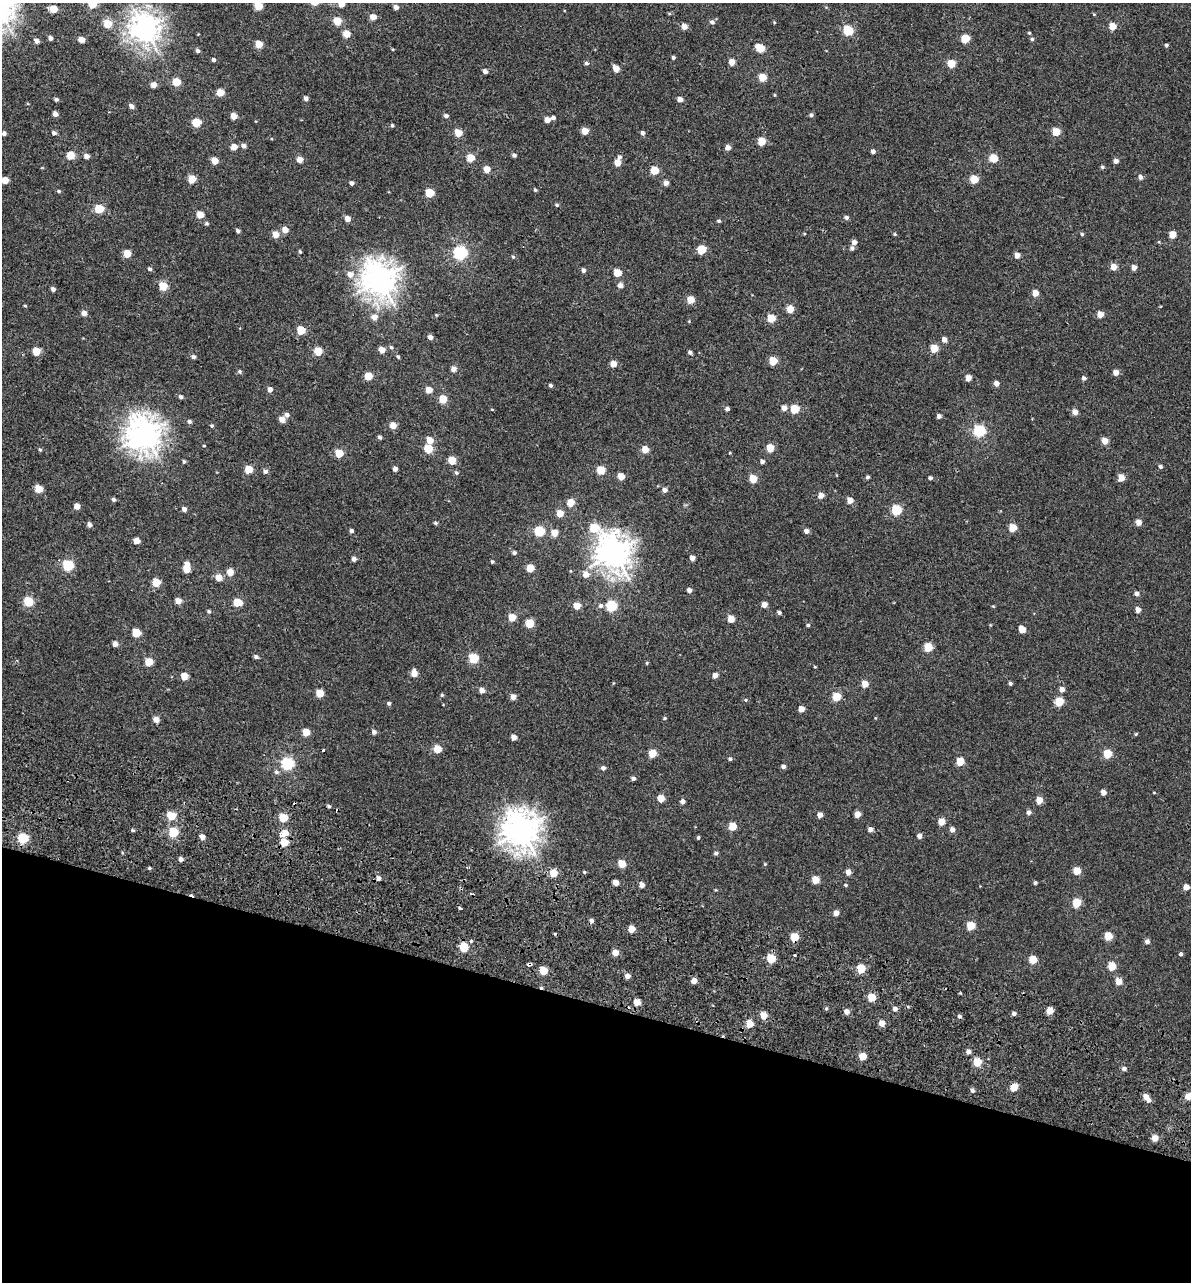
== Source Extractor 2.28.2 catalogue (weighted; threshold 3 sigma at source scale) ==
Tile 15 of 4 x 4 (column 3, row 4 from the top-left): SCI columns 2780-3968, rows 161-1440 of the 5614 x 5431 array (HDU 1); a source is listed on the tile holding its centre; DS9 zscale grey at full resolution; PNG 1193 x 1284 px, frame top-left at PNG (2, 3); no overlay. Shown black and unused: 22% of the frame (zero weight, under 2 of 3 exposures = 11% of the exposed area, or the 3 px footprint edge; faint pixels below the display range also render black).
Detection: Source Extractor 2.28.2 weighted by HDU 2 'WHT'; one run over the whole footprint, this tile lists its part. Background -4.53e-05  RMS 0.0051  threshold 0.0228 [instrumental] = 3 sigma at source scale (4.5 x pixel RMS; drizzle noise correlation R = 1.50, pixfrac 1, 0.0396/0.0396 arcsec/px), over >= 5 px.
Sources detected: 368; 1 inside a brighter object's white glare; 10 cosmic-ray / hot-pixel residue — not listed; the other 357 listed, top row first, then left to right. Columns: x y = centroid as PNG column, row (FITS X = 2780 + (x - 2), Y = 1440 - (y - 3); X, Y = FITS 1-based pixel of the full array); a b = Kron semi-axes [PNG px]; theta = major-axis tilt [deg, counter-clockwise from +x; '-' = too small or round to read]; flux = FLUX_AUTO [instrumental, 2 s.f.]
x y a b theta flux
92 3 5 5 - 21
341 4 5 4 - 5
258 6 5 5 - 13
396 7 4 4 - 2.8
53 9 5 5 - 11
1094 14 4 4 - 0.48
373 17 5 4 - 5.3
337 21 5 5 - 12
712 22 6 5 - 1.5
774 22 4 3 - 0.43
107 24 5 5 - 14
684 26 5 5 - 3.6
1113 26 5 4 - 7.4
145 29 11 10 - 380
848 30 6 5 - 27
1029 33 4 4 - 0.57
347 34 5 5 - 7.7
50 38 5 4 - 1.8
965 38 6 5 - 15
1032 39 5 4 - 0.9
81 40 5 4 - 5.1
36 41 5 4 - 2.8
259 44 5 5 - 9.8
1166 45 4 3 - 0.88
760 48 6 5 - 15
198 50 5 4 - 1.5
673 57 4 4 - 0.97
214 60 4 4 - 1.2
732 62 5 4 - 5.2
586 63 5 4 - 1.1
951 63 5 5 - 11
616 68 5 4 - 5.4
485 71 4 4 - 2
762 77 5 5 - 12
176 82 5 5 - 14
154 85 5 5 - 3.6
220 92 5 5 - 9.9
774 95 5 3 - 0.42
306 98 5 4 - 2
56 99 4 3 - 1.1
680 99 4 4 - 3.4
131 106 6 4 -31 2
55 114 4 4 - 2.9
811 115 4 4 - 1.4
234 116 5 4 - 5.7
446 116 5 4 - 1.6
553 118 5 4 - 1.3
547 120 4 4 - 4.1
196 123 5 5 - 15
392 125 5 4 - 0.78
585 131 5 5 - 7.4
1056 132 5 5 - 12
4 133 4 4 - 1.6
54 133 5 4 - 1.4
458 133 5 5 - 10
642 133 4 4 - 1.6
762 141 5 5 - 12
243 146 5 5 - 2
234 147 5 4 - 5.8
728 147 5 4 - 3.5
873 151 4 4 - 1.8
71 155 5 5 - 12
514 155 4 4 - 1.4
87 156 5 4 - 3.1
619 157 6 5 - 1.2
471 158 5 5 - 11
994 158 5 5 - 13
300 159 4 4 - 5.4
215 161 5 5 - 7.6
1116 161 4 4 - 2.5
617 162 5 5 - 7
1102 167 4 4 - 0.94
487 169 5 4 - 7.5
654 170 5 5 - 14
1141 177 5 5 - 2.2
192 179 5 5 - 12
974 179 5 5 - 13
5 180 5 4 - 8.2
352 183 4 4 - 1.8
666 183 5 5 - 2.6
535 190 4 4 - 0.81
59 191 5 4 - 0.73
430 193 5 5 - 15
557 205 5 4 - 0.77
99 209 5 5 - 19
200 214 5 4 - 8.1
846 217 5 5 - 1.4
348 219 5 4 - 4.8
719 221 5 4 - 0.78
207 223 5 4 - 0.76
285 230 5 5 - 5.2
238 231 4 4 - 1.5
276 234 5 5 - 6.5
895 234 5 4 - 0.65
1082 234 5 4 - 0.8
1172 234 5 5 - 8
854 242 5 5 - 2.6
852 248 5 5 - 1.3
702 249 5 5 - 18
300 252 5 4 - 0.72
127 253 5 5 - 10
460 253 6 6 - 72
1017 255 5 4 - 3.6
513 256 5 4 - 0.67
1113 267 5 5 - 5.4
1134 267 4 4 - 3.5
150 269 5 4 - 1.1
583 270 5 4 - 1.6
617 273 5 5 - 11
350 274 7 7 - 3.5
379 280 13 12 - 530
620 285 5 5 - 2.7
163 286 5 5 - 15
53 289 4 4 - 1.9
1035 293 5 4 - 6.1
691 300 5 5 - 8.4
25 306 4 3 - 0.52
790 309 5 5 - 8.4
84 313 5 5 - 3.3
1100 314 5 4 - 5.5
436 315 4 4 - 0.43
374 317 6 6 - 4.1
771 318 5 5 - 13
301 330 5 5 - 15
430 337 5 4 - 2.4
944 339 5 5 - 3
391 347 5 5 - 0.97
934 348 5 5 - 12
382 350 4 4 - 5.7
36 351 5 5 - 12
318 351 5 5 - 12
690 352 4 4 - 1.3
193 357 6 5 - 1.3
398 357 5 4 - 0.73
773 361 5 5 - 12
613 364 5 4 - 5.4
454 369 5 5 - 3.5
240 371 5 5 - 0.91
1116 372 4 4 - 3.8
368 376 5 5 - 14
968 378 5 4 - 4.9
1084 378 5 4 - 1.3
997 383 5 4 - 3.1
551 385 4 4 - 1.1
270 389 4 4 - 3
429 390 5 5 - 6.1
181 397 5 5 - 1.3
443 399 5 5 - 12
784 408 5 5 - 3.1
492 409 5 3 - 0.36
727 409 4 4 - 1.7
795 409 5 5 - 17
1075 412 5 4 - 4.2
287 415 6 5 - 1.7
939 416 4 4 - 1.9
282 419 5 4 - 4.6
189 421 5 5 - 1.2
393 425 5 5 - 5.6
212 426 4 4 - 0.75
979 431 6 6 - 50
144 434 13 10 -63 490
380 437 5 4 - 1.1
430 440 5 5 - 6.2
1104 441 5 4 - 6
204 446 4 2 - 0.4
770 448 5 5 - 10
428 449 5 5 - 15
645 449 5 5 - 7.6
40 450 5 4 - 0.78
339 453 5 5 - 14
730 453 3 3 - 0.41
452 460 5 5 - 11
184 461 5 4 - 0.76
762 461 5 4 - 1.6
1160 466 5 4 - 1.2
249 469 5 5 - 12
395 469 4 4 - 2.3
601 470 5 5 - 14
265 471 5 5 - 1.6
456 473 6 5 - 0.95
621 476 5 5 - 5.8
867 477 5 4 - 0.89
930 478 4 4 - 1.1
1121 478 5 5 - 6.6
753 479 5 5 - 13
39 489 5 5 - 11
665 490 5 5 - 2.1
821 495 5 5 - 4.1
113 499 4 4 - 1.2
850 500 5 5 - 5
571 502 5 5 - 8.4
77 506 5 4 - 4.3
184 509 4 4 - 2.2
896 510 6 5 - 31
560 513 6 5 - 5.8
1138 522 5 4 - 4.1
436 523 4 4 - 0.91
89 525 5 5 - 1.8
594 528 10 6 -35 16
1013 528 5 5 - 10
351 531 4 4 - 1.5
539 531 5 5 - 28
806 531 4 4 - 2.4
555 533 5 5 - 7.4
137 541 5 4 - 5.6
514 553 5 4 - 1.1
614 553 13 12 - 520
692 558 4 4 - 3.1
354 559 4 4 - 2.3
492 562 4 3 - 0.68
187 564 6 5 - 2.2
68 565 6 5 - 41
530 568 5 5 - 12
187 569 5 5 - 8.4
230 572 5 5 - 8.5
586 574 6 6 - 4.3
219 578 5 5 - 6.3
156 582 5 5 - 14
689 590 4 4 - 2.3
1136 593 5 5 - 1.9
178 601 5 5 - 4.1
28 602 6 5 - 20
237 602 6 5 - 13
764 604 4 4 - 4
577 606 5 5 - 7.3
600 606 6 6 - 1.5
611 606 6 6 - 30
993 606 4 3 - 0.42
1138 610 4 4 - 3.7
209 611 5 5 - 0.85
779 612 4 3 - 1.4
512 617 5 5 - 8.2
731 619 5 5 - 7.6
529 623 5 5 - 14
808 625 5 4 - 0.71
1022 629 5 4 - 7
136 633 5 5 - 15
115 644 5 4 - 2.6
928 647 5 5 - 14
256 657 5 4 - 1.3
473 658 5 5 - 25
149 662 5 5 - 12
647 663 4 4 - 0.56
815 667 3 3 - 0.41
414 673 5 5 - 5.7
715 675 4 4 - 3.7
184 676 5 5 - 9.2
1010 683 4 4 - 1
865 684 5 4 - 6.8
1062 689 5 5 - 2.6
482 690 5 4 - 3.5
320 693 5 5 - 10
442 695 4 4 - 0.68
513 697 5 5 - 3.2
836 697 5 5 - 12
745 700 5 4 - 0.65
1059 702 5 5 - 15
389 703 4 4 - 1.1
801 709 5 4 - 4.2
664 718 5 4 - 0.62
156 719 5 5 - 4.5
306 732 5 5 - 8.4
374 732 5 4 - 1.8
1136 734 4 3 - 0.58
514 737 4 4 - 3.5
437 749 5 5 - 12
323 750 3 3 - 0.81
652 753 5 5 - 11
1107 754 5 5 - 14
730 759 5 4 - 0.96
960 761 5 5 - 11
287 763 6 6 - 58
783 766 5 4 - 1.5
603 768 5 5 - 1.6
276 772 6 5 - 1.2
633 778 4 4 - 1.5
1103 792 4 4 - 3.1
1154 793 4 3 - 0.33
661 798 5 5 - 6.9
1039 800 5 5 - 6.6
683 801 5 5 - 2
329 806 5 4 - 0.86
1029 812 5 5 - 1.7
857 814 5 5 - 4.3
820 815 4 4 - 3.4
171 816 6 5 - 13
283 818 5 5 - 14
942 821 5 5 - 6.5
733 826 5 5 - 11
870 829 5 4 - 2.6
952 829 5 5 - 2.5
133 830 5 4 - 0.74
521 830 14 13 - 540
173 832 5 5 - 25
284 833 8 6 14 6.4
919 836 4 4 - 2.3
202 837 5 4 - 3
698 837 4 4 - 0.8
23 838 6 5 - 32
284 842 6 5 - 9.5
716 853 4 4 - 1.2
181 859 5 4 - 1.9
622 864 5 5 - 10
765 864 4 4 - 0.46
149 868 5 4 - 0.69
1077 871 5 5 - 7
584 872 4 4 - 0.58
848 872 5 4 - 3.5
554 873 6 5 - 9
815 880 5 5 - 8.1
616 883 4 4 - 4.1
1035 883 4 4 - 0.95
642 885 5 4 - 2.7
846 885 5 4 - 0.67
1186 887 5 5 - 3.9
1076 903 6 5 - 13
836 913 5 4 - 3.2
971 926 5 5 - 12
632 929 5 5 - 7.3
1108 936 5 5 - 11
795 937 5 5 - 12
471 941 4 3 - 0.81
1147 941 5 5 - 1.9
464 947 6 5 - 18
615 953 5 5 - 5.3
1181 954 4 4 - 1
794 955 3 3 - 2.8
771 959 5 5 - 16
1033 960 5 5 - 10
529 964 4 3 - 3.9
1112 966 5 5 - 12
861 969 5 5 - 14
543 971 5 5 - 13
627 976 5 4 - 2.8
694 981 4 4 - 4.3
1119 981 5 5 - 6.5
960 993 5 3 - 0.42
871 997 6 5 - 9.1
637 1002 5 5 - 6.4
826 1009 5 3 - 0.57
895 1009 6 5 - 1.9
847 1011 5 5 - 2.8
1050 1011 5 5 - 6.4
1014 1013 5 4 - 1.4
763 1015 6 5 - 6.5
959 1016 5 5 - 1.1
882 1023 5 5 - 4.1
749 1024 5 5 - 9.6
968 1052 5 5 - 2.3
862 1056 5 5 - 9.4
977 1062 5 5 - 13
1124 1069 5 5 - 1.6
1014 1087 5 5 - 11
972 1091 5 5 - 1.3
1188 1096 5 5 - 5.9
1146 1097 9 4 -53 5.2
1155 1138 5 5 - 5.5
Overlapping masked pixels (flux is a lower limit): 7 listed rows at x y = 284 833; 284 842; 795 937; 529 964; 871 997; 763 1015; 1014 1087
Isophote crosses this tile's border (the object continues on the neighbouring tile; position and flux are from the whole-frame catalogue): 4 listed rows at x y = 92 3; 341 4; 258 6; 1188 1096